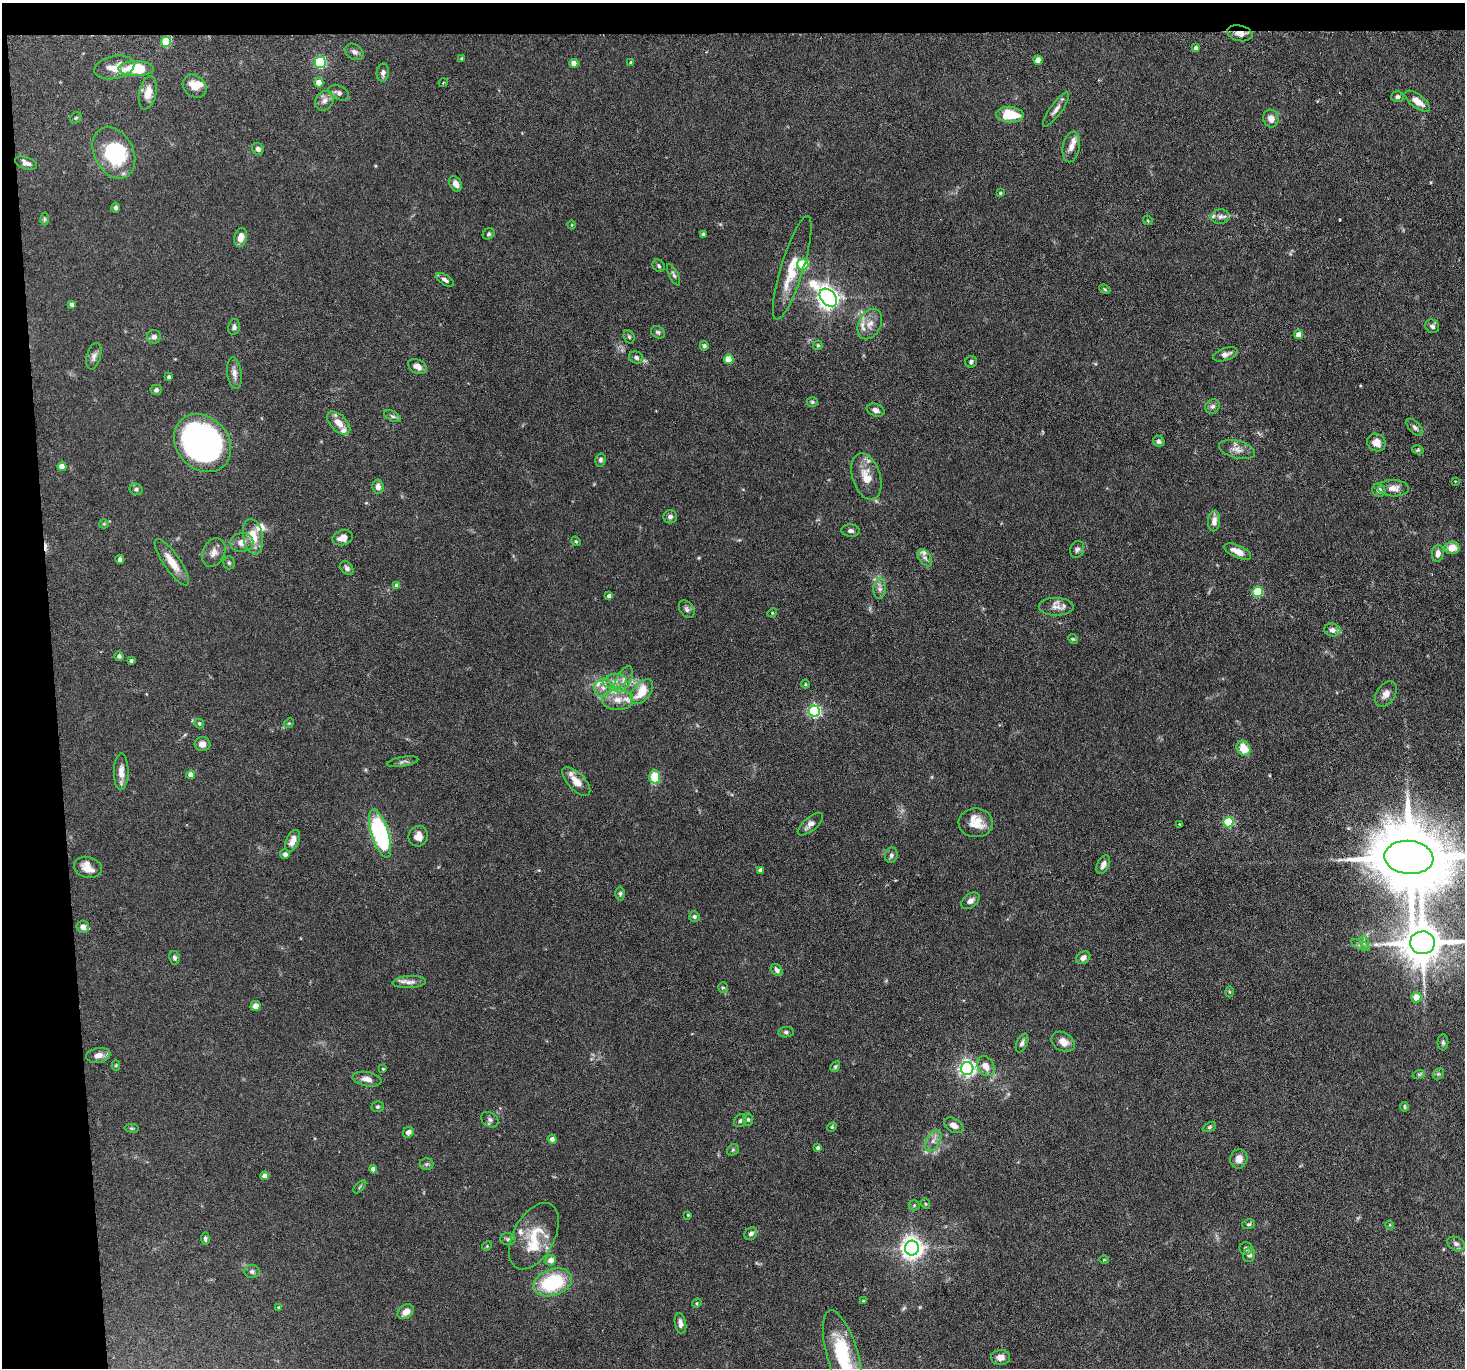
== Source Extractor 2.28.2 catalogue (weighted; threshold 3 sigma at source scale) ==
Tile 1 of 3 x 3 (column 1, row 1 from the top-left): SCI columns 1-1463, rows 2878-4243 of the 4390 x 4364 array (HDU 1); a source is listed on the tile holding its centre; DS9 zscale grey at full resolution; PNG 1467 x 1370 px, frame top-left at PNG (2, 3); each listed source drawn as its Kron ellipse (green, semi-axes under 4 px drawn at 4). Shown black and unused: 6% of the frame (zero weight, under 3 of 6 exposures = <1% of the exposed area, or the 3 px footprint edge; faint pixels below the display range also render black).
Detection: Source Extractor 2.28.2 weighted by HDU 2 'WHT'; one run over the whole footprint, this tile lists its part. Background 0.0814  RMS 0.0037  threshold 0.015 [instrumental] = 3 sigma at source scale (4.09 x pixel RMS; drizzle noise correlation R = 1.36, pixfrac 0.8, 0.05/0.05 arcsec/px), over >= 5 px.
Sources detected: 231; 1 too faint to see at this stretch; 1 inside a brighter object's white glare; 1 cosmic-ray / hot-pixel residue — neither listed nor drawn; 14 inside a brighter listed object's ellipse — not listed separately; the other 214 listed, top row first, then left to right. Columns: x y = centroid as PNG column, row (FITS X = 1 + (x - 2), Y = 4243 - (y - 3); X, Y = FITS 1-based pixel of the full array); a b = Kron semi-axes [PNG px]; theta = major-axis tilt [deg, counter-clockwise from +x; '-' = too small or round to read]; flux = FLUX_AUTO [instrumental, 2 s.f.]
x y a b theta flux
1240 33 13 7 -12 2.7
166 42 5 5 - 17
1196 48 4 4 - 1.1
354 52 10 7 -36 1.3
462 59 3 3 - 0.46
1038 60 4 4 - 3.4
320 62 5 5 - 38
574 63 4 4 - 3.7
631 63 4 3 - 0.57
114 67 20 11 12 4.9
136 69 18 7 -1 14
383 73 9 6 81 1.2
319 83 4 4 - 4.4
443 83 4 3 - 0.3
195 86 13 10 -41 4
148 93 17 8 78 3.9
339 93 11 7 -25 1.4
1397 97 6 5 - 0.91
324 101 10 8 52 1.9
1417 101 15 6 -37 3.7
1056 109 20 6 54 2
1010 115 14 7 -4 10
76 118 6 5 - 0.47
1271 118 9 7 -73 2.2
1071 147 15 8 78 2.3
258 149 6 5 - 1.1
114 153 27 19 -62 23
26 163 11 6 -19 1.6
455 184 8 6 -60 2.1
1000 193 4 3 - 0.37
116 208 5 4 - 0.87
1220 217 9 7 13 1.4
44 219 6 4 -90 0.46
1148 220 5 3 - 0.35
572 225 4 3 - 0.26
489 234 6 5 - 0.62
703 234 4 3 - 0.64
241 238 10 6 78 3.4
803 264 5 5 - 25
659 266 6 5 - 0.64
792 268 54 11 73 9.7
674 275 11 4 -64 0.87
445 280 10 5 -32 1.3
1105 289 6 4 -23 0.45
828 298 10 7 -48 240
72 304 4 4 - 1.2
870 324 16 11 63 3.5
1432 326 7 6 - 1
234 327 8 6 78 0.92
658 332 7 5 -30 0.73
1299 335 4 4 - 3.4
154 337 7 6 - 1.4
629 337 7 5 -69 0.58
818 345 5 4 - 0.54
704 346 5 4 - 0.74
1225 354 13 6 18 1.8
94 356 13 7 75 1.5
636 358 7 6 - 1.1
729 359 5 4 - 8.9
971 362 6 5 - 0.83
417 366 10 6 -29 2.2
234 373 16 7 -83 2
169 377 4 4 - 0.63
156 390 5 5 - 0.84
812 402 5 4 - 0.53
1212 406 8 7 - 1.2
876 410 9 6 -21 1.4
393 416 9 5 -26 0.76
339 423 14 8 -44 3.9
1415 427 10 5 -47 0.99
1159 441 6 5 - 0.92
202 443 32 26 -47 120
1376 443 9 8 - 2.9
1237 449 18 9 -14 2.7
1418 450 6 4 -10 0.47
601 460 6 5 - 0.76
62 467 4 4 - 4.6
866 477 24 14 -73 6.2
1455 481 3 2 - 0.28
378 487 7 5 -85 1.9
1393 488 15 8 -2 3
136 489 7 5 -26 0.71
1379 490 7 6 - 1.6
670 517 7 6 - 1.1
1214 521 10 6 84 2.1
104 524 5 4 - 0.39
851 531 9 6 -6 1.1
253 537 18 10 -80 5.9
343 538 10 7 16 2.5
576 541 5 4 - 0.42
242 542 11 9 4 2.9
1452 548 7 6 - 4.1
1077 549 9 6 64 1
1238 551 14 6 -24 3.3
214 552 15 11 63 2.6
1438 553 8 6 83 1.6
925 558 10 5 -56 1.2
120 559 4 3 - 0.83
172 562 28 8 -55 5.3
229 563 6 5 - 0.62
347 568 8 5 -50 1.1
397 586 4 4 - 1.7
880 589 10 6 87 1.5
1258 592 5 5 - 19
609 596 4 4 - 1.3
1056 607 17 9 0 2.6
687 609 10 6 -57 1.1
772 613 5 4 - 0.33
1332 630 8 6 -12 1.9
1073 639 5 4 - 0.42
119 656 5 4 - 0.95
131 661 3 3 - 0.59
624 679 14 7 63 2.6
615 681 12 7 8 2.6
805 684 5 3 - 0.36
603 688 9 8 - 2.4
642 692 14 8 50 7.7
1386 694 14 9 56 2.2
618 700 15 10 -2 4.2
814 711 5 5 - 56
199 723 5 4 - 0.62
289 723 5 4 - 0.46
203 744 8 7 - 2
1244 748 8 6 -55 6.1
403 762 16 5 10 1
121 772 18 7 89 3
191 775 4 4 - 3.2
655 777 6 5 - 14
576 781 18 8 -46 4.1
1228 822 5 5 - 22
976 823 17 14 1 5.8
810 824 15 7 40 2.1
1180 824 3 2 - 0.43
380 833 25 8 -72 56
418 836 10 9 - 2.7
293 841 11 6 66 2.7
285 854 5 5 - 1.2
891 855 8 6 74 0.94
1409 857 24 16 -5 4500
1103 865 10 6 66 1.7
88 867 14 10 -14 3.5
760 870 4 3 - 1.1
620 894 7 4 88 0.74
970 901 10 6 37 1.6
694 917 5 5 - 0.62
83 927 6 6 - 2
1364 942 7 4 -73 0.69
1423 943 12 11 - 1300
1361 945 10 4 -26 0.83
174 958 7 5 -80 0.89
1083 958 8 5 36 1.4
777 970 7 5 -45 1.1
409 982 17 6 3 2
723 988 5 5 - 0.52
1230 992 5 3 - 0.41
1416 997 5 5 - 4.6
256 1006 5 5 - 2.2
786 1032 7 5 7 0.73
1063 1042 12 9 -31 3.1
1443 1042 8 5 90 0.73
1022 1043 10 5 66 1.1
98 1055 12 7 9 2.7
116 1065 5 4 - 0.38
986 1066 11 8 -59 3
835 1067 6 4 59 0.57
967 1068 6 6 - 120
383 1069 3 3 - 0.3
1419 1074 6 4 18 0.47
1438 1074 6 4 43 0.6
367 1079 14 7 -10 2.4
378 1107 6 5 - 0.55
1404 1107 5 4 - 0.45
490 1120 9 7 -33 1.1
748 1120 6 5 - 0.7
740 1121 7 5 45 0.82
954 1125 10 6 -31 1.8
832 1127 5 4 - 0.39
1209 1127 7 4 28 0.52
132 1128 7 3 -9 0.38
408 1132 6 5 - 1.5
552 1139 4 4 - 1.5
933 1141 12 6 58 1.9
818 1148 4 4 - 0.82
733 1150 6 5 - 0.6
1239 1159 10 8 75 2.5
427 1164 7 6 - 0.66
373 1169 4 4 - 1.3
265 1176 4 4 - 2.4
360 1187 8 3 46 0.47
926 1204 5 3 - 0.35
914 1205 5 5 - 0.45
688 1215 3 3 - 0.34
1249 1224 6 5 - 0.64
1390 1225 5 3 - 0.3
751 1234 7 5 48 1.1
534 1236 36 20 61 12
205 1239 6 4 -86 0.72
508 1239 7 6 - 0.85
1456 1244 9 6 -25 1.2
487 1246 5 4 - 0.38
912 1248 7 7 - 260
1246 1248 6 6 - 0.78
1249 1255 7 6 - 1.3
551 1260 5 5 - 2.9
1104 1260 5 3 - 0.33
252 1272 7 6 - 0.9
553 1282 20 13 20 25
863 1301 4 3 - 0.33
697 1303 5 4 - 0.36
278 1307 4 3 - 0.28
406 1312 9 6 37 3
680 1323 10 5 -79 1.5
842 1355 46 15 -74 22
1001 1357 9 7 2 2.2
Overlapping masked pixels (flux is a lower limit): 1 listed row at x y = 1240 33
Isophote crosses this tile's border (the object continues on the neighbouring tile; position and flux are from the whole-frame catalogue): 3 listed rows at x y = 1409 857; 1423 943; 842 1355